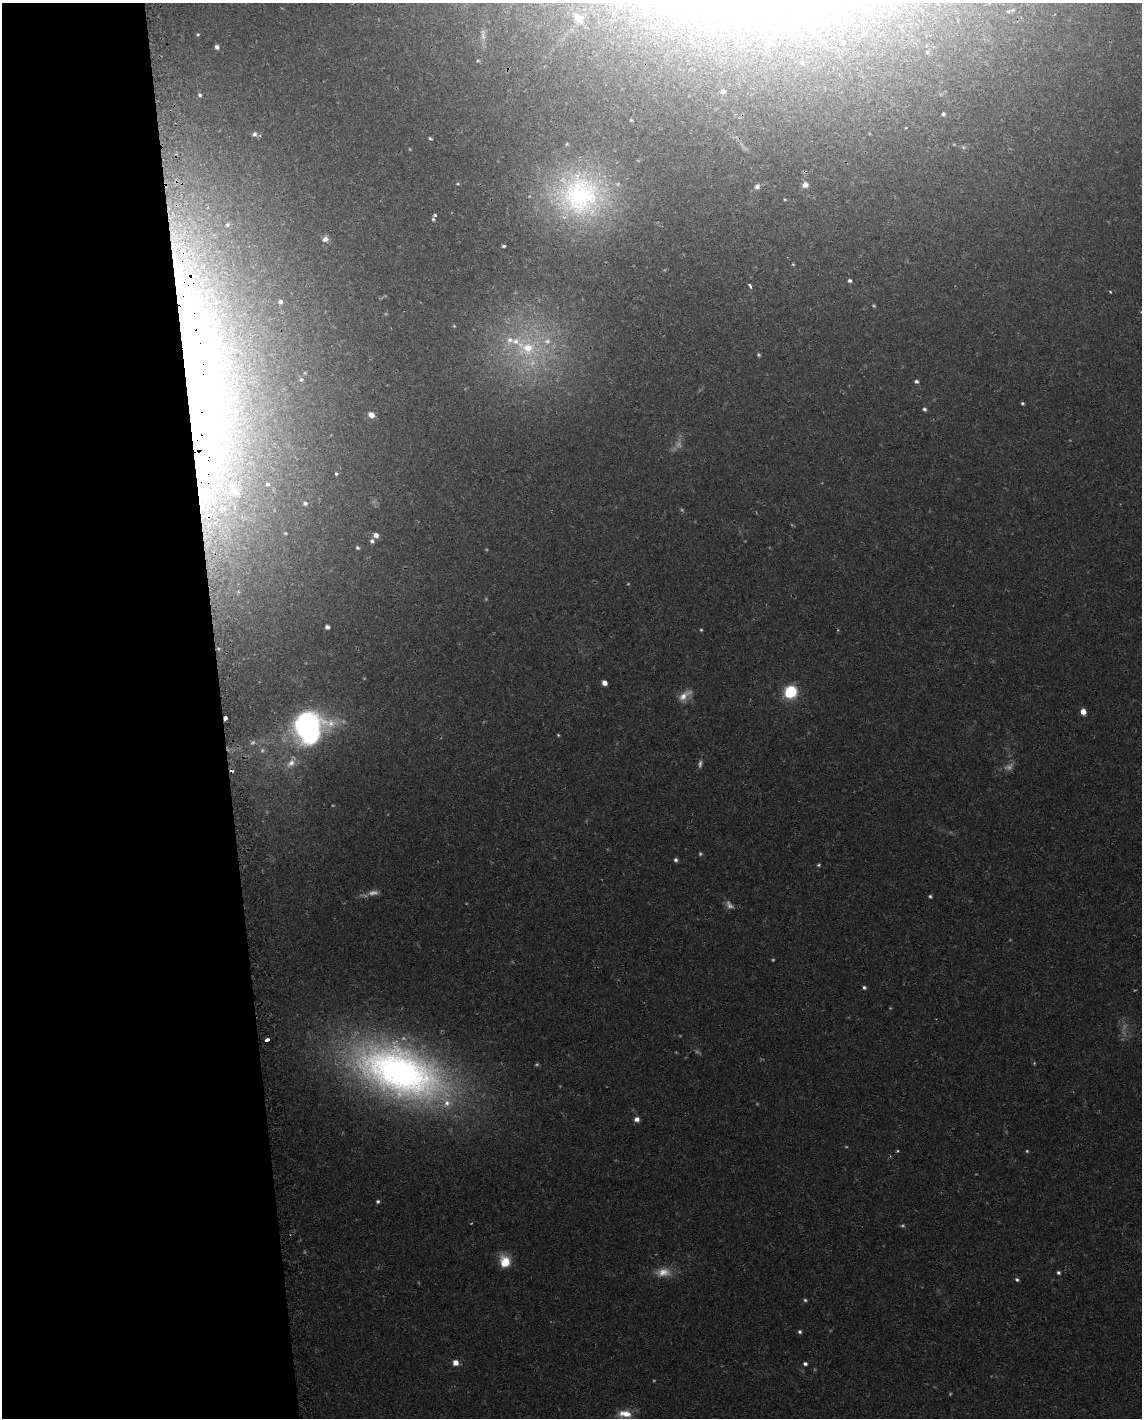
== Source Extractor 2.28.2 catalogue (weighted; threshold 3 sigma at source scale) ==
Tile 5 of 4 x 3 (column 1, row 2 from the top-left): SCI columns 20-1159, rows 1501-2916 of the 4619 x 4388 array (HDU 1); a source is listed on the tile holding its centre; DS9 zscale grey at full resolution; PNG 1144 x 1420 px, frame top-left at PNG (2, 3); no overlay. Shown black and unused: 19% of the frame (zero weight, under 2 of 3 exposures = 3% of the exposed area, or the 3 px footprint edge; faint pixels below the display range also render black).
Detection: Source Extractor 2.28.2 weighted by HDU 2 'WHT'; one run over the whole footprint, this tile lists its part. Background 0.029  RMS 0.003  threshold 0.0137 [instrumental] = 3 sigma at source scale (4.5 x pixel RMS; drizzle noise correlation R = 1.50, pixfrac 1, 0.0396/0.0396 arcsec/px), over >= 5 px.
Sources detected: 99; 25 too faint to see at this stretch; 1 cosmic-ray / hot-pixel residue — not listed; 10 inside a brighter listed object's ellipse — not listed separately; the other 63 listed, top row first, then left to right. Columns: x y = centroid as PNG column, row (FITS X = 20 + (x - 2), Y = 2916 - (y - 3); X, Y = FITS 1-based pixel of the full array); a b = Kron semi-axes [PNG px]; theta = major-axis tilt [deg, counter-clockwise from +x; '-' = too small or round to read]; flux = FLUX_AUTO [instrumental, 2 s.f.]
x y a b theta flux
724 9 17 16 - 7.9
1008 11 7 6 - 0.89
578 18 21 13 -57 5.5
198 34 6 4 88 0.44
483 35 18 6 -84 1.6
217 47 6 5 - 1.1
802 63 6 5 - 0.55
723 91 6 5 - 1.1
943 114 4 4 - 0.58
906 128 4 2 - 0.2
254 134 7 6 - 1
430 138 5 3 - 0.47
805 185 7 7 - 1.6
757 187 8 7 - 1.1
579 195 67 59 -18 82
435 215 4 3 - 0.41
433 219 5 4 - 0.46
325 239 8 7 - 1.4
503 246 4 3 - 0.5
850 281 5 4 - 0.71
750 286 6 3 -57 0.9
1110 292 4 2 - 0.39
280 302 6 6 - 0.94
454 326 4 3 - 0.28
527 348 41 32 -19 34
301 379 6 6 - 0.63
916 381 4 4 - 0.73
202 382 377 60 -84 560
1022 403 3 3 - 0.65
924 409 5 5 - 0.66
371 415 7 6 - 2.2
336 474 4 3 - 0.46
305 503 5 4 - 0.67
285 533 4 3 - 0.31
376 535 6 5 - 1.8
372 541 6 5 - 0.86
357 548 6 4 -38 0.51
327 627 5 5 - 1.1
701 630 4 4 - 0.36
604 683 5 4 - 1.9
790 692 12 11 - 13
684 695 21 8 35 3.1
1083 712 5 5 - 2.9
309 727 32 30 65 74
291 763 18 9 47 3.1
676 860 5 4 - 0.73
818 865 5 4 - 0.42
930 896 4 4 - 0.52
864 987 4 4 - 0.67
267 1040 4 3 - 3.4
400 1072 118 57 -22 180
637 1119 6 6 - 1.5
898 1151 4 4 - 0.38
378 1201 5 5 - 0.62
505 1262 13 11 -79 6.8
663 1272 22 12 4 4.8
1058 1273 4 4 - 0.6
1017 1280 6 5 - 0.66
805 1300 5 4 - 0.49
800 1332 5 5 - 0.64
455 1363 6 5 - 2.6
805 1364 5 4 - 0.8
625 1414 18 9 -6 4.3
Overlapping masked pixels (flux is a lower limit): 3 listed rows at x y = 202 382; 267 1040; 400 1072
Isophote crosses this tile's border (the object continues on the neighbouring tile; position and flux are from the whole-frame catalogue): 1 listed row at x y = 724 9